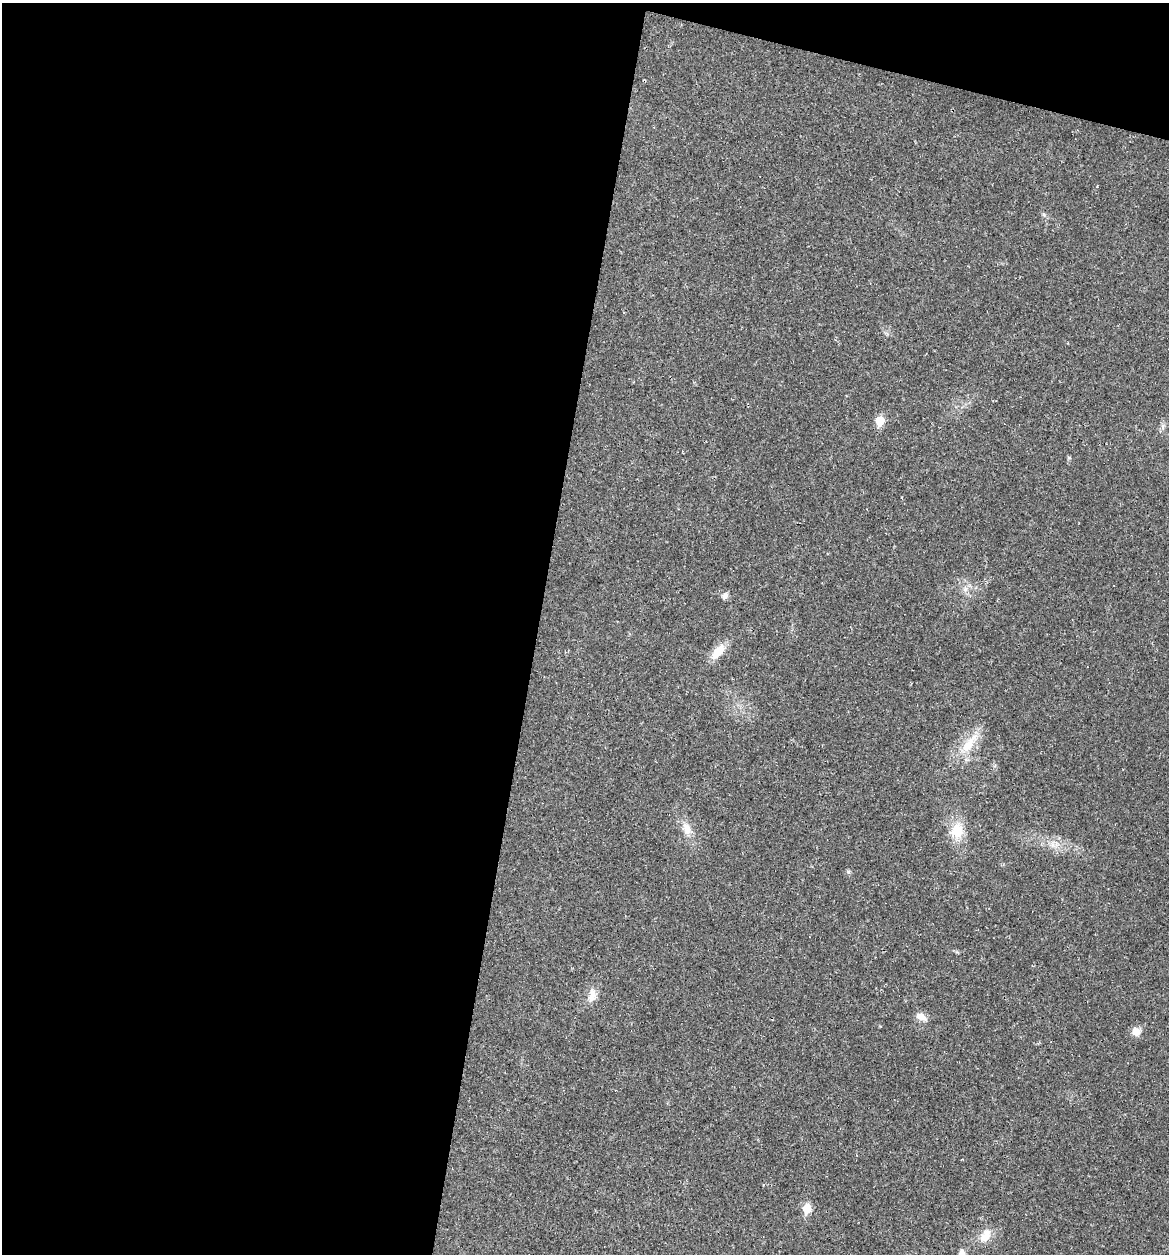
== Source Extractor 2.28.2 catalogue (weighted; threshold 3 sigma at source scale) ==
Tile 1 of 4 x 4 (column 1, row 1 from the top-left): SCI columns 277-1443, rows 3827-5078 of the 5079 x 5086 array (HDU 1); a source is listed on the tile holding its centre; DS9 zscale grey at full resolution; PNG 1171 x 1256 px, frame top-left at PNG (2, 3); no overlay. Shown black and unused: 49% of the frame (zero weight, under 2 of 3 exposures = <1% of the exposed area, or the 3 px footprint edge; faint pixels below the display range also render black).
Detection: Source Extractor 2.28.2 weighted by HDU 2 'WHT'; one run over the whole footprint, this tile lists its part. Background 0.0227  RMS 0.0044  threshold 0.0197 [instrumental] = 3 sigma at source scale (4.5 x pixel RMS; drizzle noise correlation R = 1.50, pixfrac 1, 0.05/0.05 arcsec/px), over >= 5 px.
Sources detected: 19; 3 cosmic-ray / hot-pixel residue — not listed; the other 16 listed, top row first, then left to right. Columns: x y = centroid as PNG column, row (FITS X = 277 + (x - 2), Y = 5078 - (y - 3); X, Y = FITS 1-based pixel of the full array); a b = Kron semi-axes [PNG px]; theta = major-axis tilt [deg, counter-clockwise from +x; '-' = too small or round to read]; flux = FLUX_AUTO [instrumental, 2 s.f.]
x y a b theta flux
1044 215 6 4 -45 0.69
880 421 6 5 - 14
965 589 7 6 - 1.5
725 596 9 7 55 1.6
718 651 23 11 50 6.6
969 743 39 10 54 9.6
687 829 16 10 -65 4.6
957 831 18 14 81 9.2
1053 845 7 4 -72 1.3
848 872 6 4 46 0.65
592 995 17 10 87 4
921 1016 12 8 -24 3.5
1136 1032 11 9 -37 3.5
807 1208 6 5 - 14
985 1236 19 11 59 5.3
962 1254 12 9 -60 2.4
Isophote crosses this tile's border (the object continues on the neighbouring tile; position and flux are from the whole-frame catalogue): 1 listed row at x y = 962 1254
Unlisted compact peaks at least as high as the median listed source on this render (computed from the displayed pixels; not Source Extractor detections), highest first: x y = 1069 458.